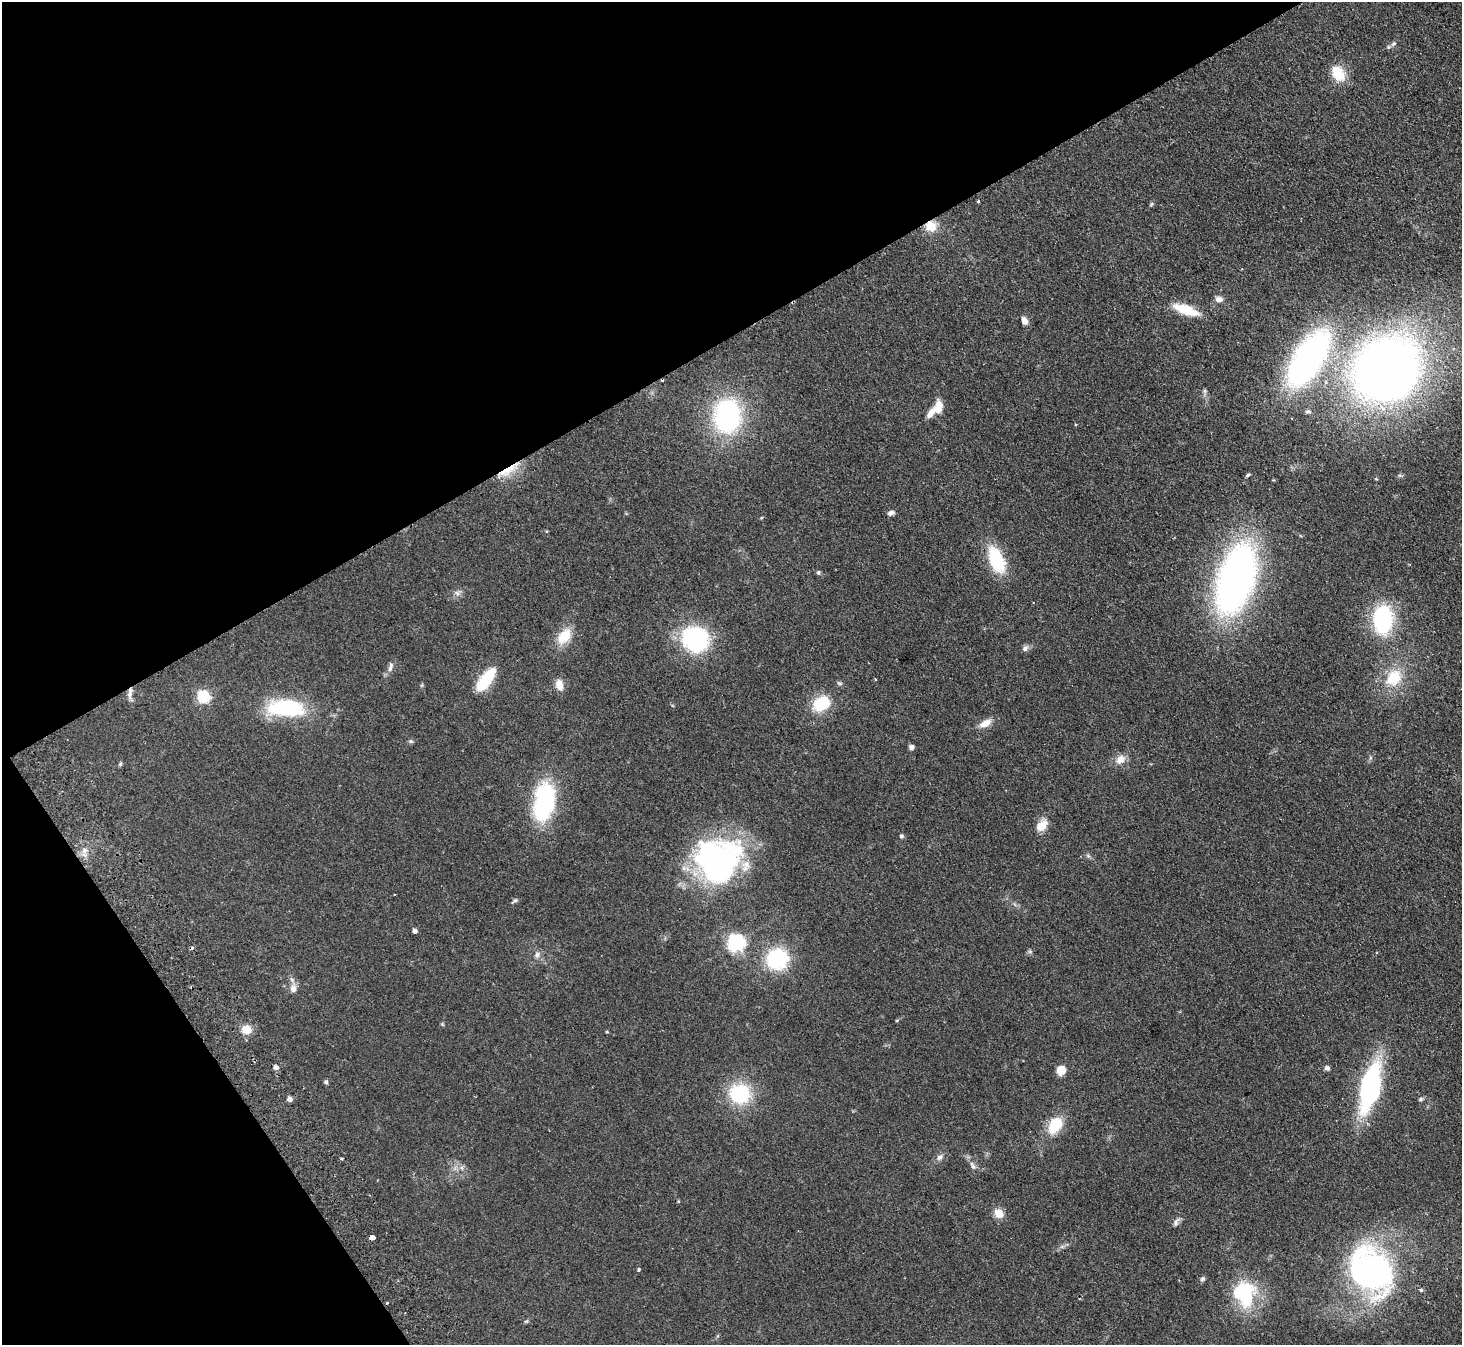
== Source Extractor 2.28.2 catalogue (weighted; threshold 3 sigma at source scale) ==
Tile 5 of 4 x 4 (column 1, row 2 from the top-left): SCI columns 51-1510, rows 3019-4361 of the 5940 x 5898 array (HDU 1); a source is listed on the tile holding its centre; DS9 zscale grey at full resolution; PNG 1464 x 1347 px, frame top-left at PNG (2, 2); no overlay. Shown black and unused: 31% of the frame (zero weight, under 2 of 3 exposures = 3% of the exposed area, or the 3 px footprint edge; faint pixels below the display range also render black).
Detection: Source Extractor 2.28.2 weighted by HDU 2 'WHT'; one run over the whole footprint, this tile lists its part. Background 0.0991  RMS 0.0091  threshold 0.041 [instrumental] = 3 sigma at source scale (4.5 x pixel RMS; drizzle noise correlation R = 1.50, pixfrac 1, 0.05/0.05 arcsec/px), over >= 5 px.
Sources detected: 87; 1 too faint to see at this stretch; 1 inside a brighter object's white glare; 2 cosmic-ray / hot-pixel residue — not listed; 3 inside a brighter listed object's ellipse — not listed separately; the other 80 listed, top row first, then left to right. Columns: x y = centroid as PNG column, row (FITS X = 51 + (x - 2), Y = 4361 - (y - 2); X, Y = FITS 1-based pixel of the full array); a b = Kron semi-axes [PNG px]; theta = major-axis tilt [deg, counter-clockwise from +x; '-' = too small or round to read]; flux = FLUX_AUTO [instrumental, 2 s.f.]
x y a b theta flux
1394 44 9 5 38 2.5
1338 73 20 13 -57 20
978 201 4 3 - 1.1
1151 204 6 5 - 1.1
931 226 14 13 - 13
1219 299 11 7 -7 4.3
1186 310 26 9 -19 28
1024 321 11 7 -62 4.4
1308 358 66 30 57 260
1388 371 70 63 33 710
1205 391 7 6 - 1.9
939 407 14 9 87 11
1308 411 9 6 7 2.4
727 416 29 23 85 150
1075 425 3 3 - 0.94
508 470 27 9 33 17
1248 475 6 4 46 1.3
891 513 9 6 27 2.8
996 560 29 14 -68 44
818 572 6 5 - 1.4
1236 579 67 33 73 360
457 593 9 6 -28 2.9
1383 620 24 16 88 93
564 636 18 11 52 21
695 639 26 23 -34 99
1025 648 9 7 51 3
391 665 10 6 77 3.1
1394 678 22 17 53 29
875 679 4 2 - 0.78
486 680 25 10 53 37
839 683 8 4 -26 1.6
559 685 13 8 -78 8.3
130 694 17 5 88 4.4
203 697 6 5 - 130
821 703 21 16 31 29
286 708 34 15 -3 85
985 723 15 8 26 8.6
411 741 6 5 - 1.5
911 747 6 5 - 2.9
1120 759 14 11 37 7.8
120 764 6 5 - 1.2
544 802 37 23 84 99
1042 825 17 11 46 10
901 836 6 5 - 1.5
84 851 14 7 86 5.6
1088 856 7 4 -2 1.5
716 862 51 47 -39 200
395 894 3 2 - 0.85
515 900 6 6 - 1.7
415 931 4 4 - 3.6
736 943 7 6 - 310
537 955 9 6 82 3.1
777 959 19 18 - 67
293 988 11 8 86 5.6
442 1024 6 4 -71 0.93
247 1029 11 9 -4 11
607 1032 5 3 - 0.8
276 1067 6 5 - 3.6
1327 1068 6 5 - 2.4
1061 1070 10 9 - 9.3
326 1082 5 5 - 1.7
1370 1087 36 14 77 180
740 1094 22 20 -13 55
290 1099 6 6 - 2.9
1420 1099 7 4 28 1.5
1055 1125 19 14 54 25
940 1157 10 6 50 3.2
342 1158 3 3 - 2.2
973 1166 14 5 -64 3.7
462 1168 7 4 -71 1.7
999 1213 11 9 -48 9.4
1176 1222 12 6 60 3.2
372 1237 4 3 - 73
639 1269 3 3 - 2.9
1372 1271 51 43 -53 240
1203 1279 7 6 - 2
1421 1290 4 3 - 3.2
1245 1294 34 25 -77 62
387 1303 3 3 - 1.8
526 1321 6 4 29 1.2
Overlapping masked pixels (flux is a lower limit): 4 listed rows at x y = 931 226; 508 470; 130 694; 372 1237